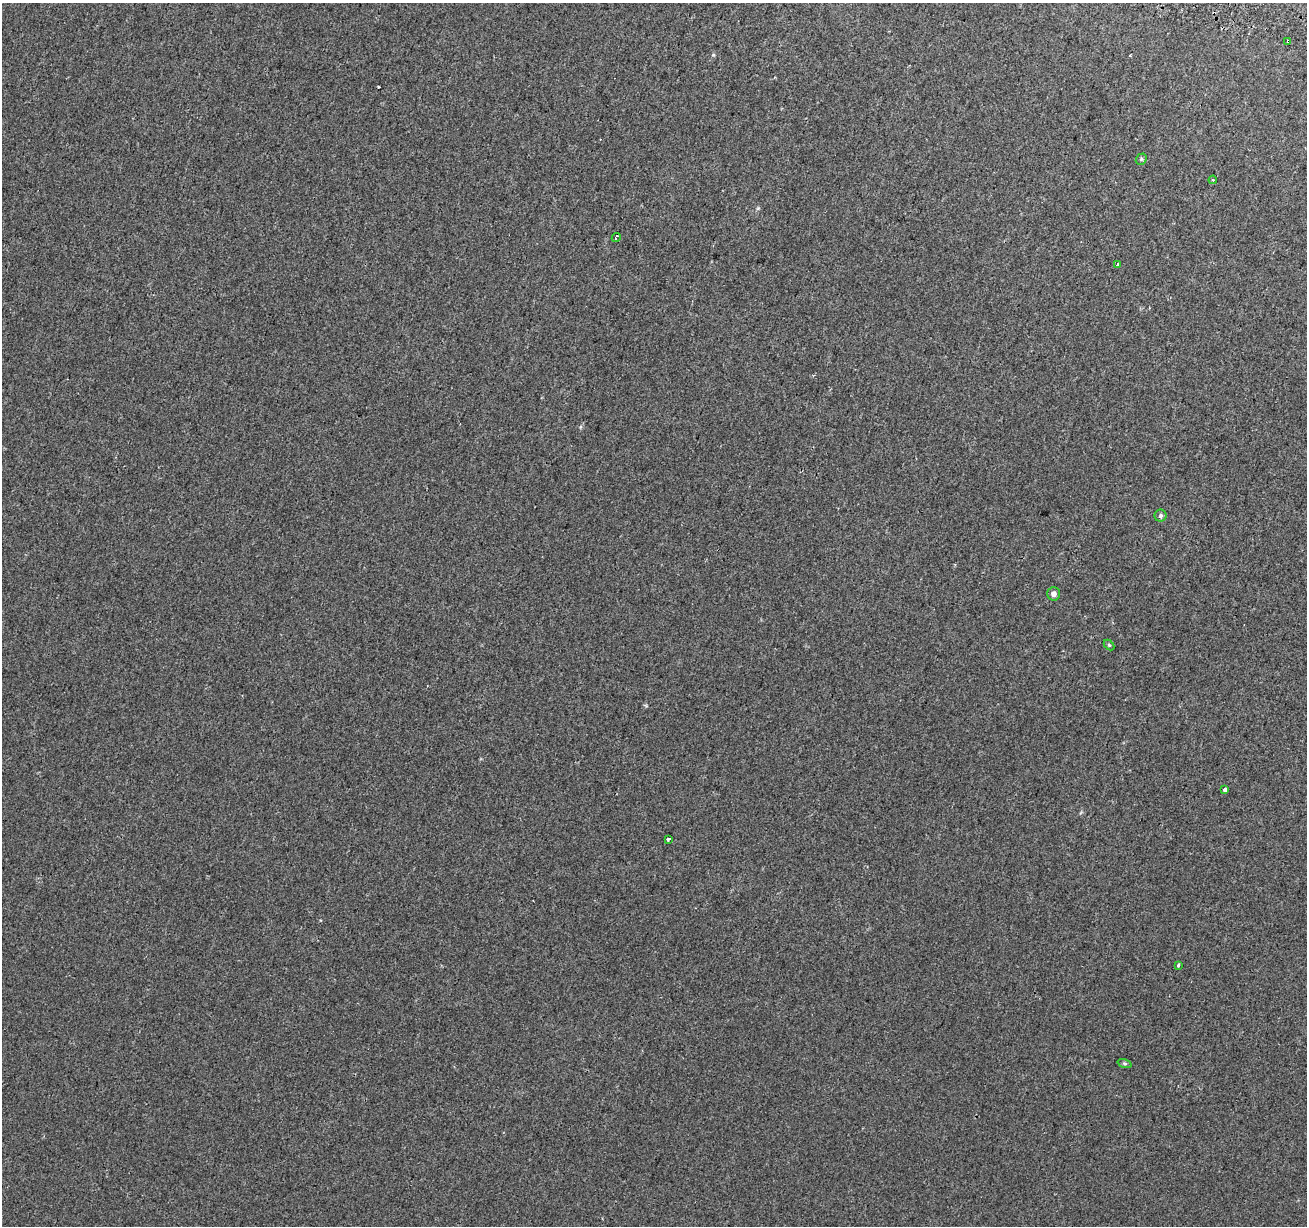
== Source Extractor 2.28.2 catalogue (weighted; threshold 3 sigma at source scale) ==
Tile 10 of 4 x 4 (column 2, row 3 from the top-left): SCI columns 1325-2629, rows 1501-2724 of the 5264 x 5510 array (HDU 1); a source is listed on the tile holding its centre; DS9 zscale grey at full resolution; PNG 1309 x 1228 px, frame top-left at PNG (2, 3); each listed source drawn as its Kron ellipse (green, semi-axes under 4 px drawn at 4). Shown black and unused: <1% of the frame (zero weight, under 2 of 3 exposures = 3% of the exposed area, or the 3 px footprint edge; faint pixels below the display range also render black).
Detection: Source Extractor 2.28.2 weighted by HDU 2 'WHT'; one run over the whole footprint, this tile lists its part. Background 1.88e-04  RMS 0.0038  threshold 0.0173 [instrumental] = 3 sigma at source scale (4.5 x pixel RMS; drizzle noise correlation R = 1.50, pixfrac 1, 0.0396/0.0396 arcsec/px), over >= 5 px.
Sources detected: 13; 1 cosmic-ray / hot-pixel residue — neither listed nor drawn; the other 12 listed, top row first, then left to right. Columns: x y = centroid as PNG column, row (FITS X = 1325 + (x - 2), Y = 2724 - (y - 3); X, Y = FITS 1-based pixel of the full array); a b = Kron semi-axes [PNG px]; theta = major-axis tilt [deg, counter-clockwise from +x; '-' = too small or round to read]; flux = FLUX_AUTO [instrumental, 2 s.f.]
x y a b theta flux
1288 41 3 2 - 0.4
1141 159 6 5 - 0.58
1213 180 4 4 - 0.52
616 238 5 2 - 0.55
1117 265 3 3 - 1
1160 516 6 6 - 0.77
1053 594 7 6 - 1.3
1109 645 6 4 -44 0.5
1225 790 3 3 - 2.5
668 839 4 3 - 1.6
1178 965 3 3 - 1.3
1124 1063 7 3 -19 0.51
Overlapping masked pixels (flux is a lower limit): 1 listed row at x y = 1288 41